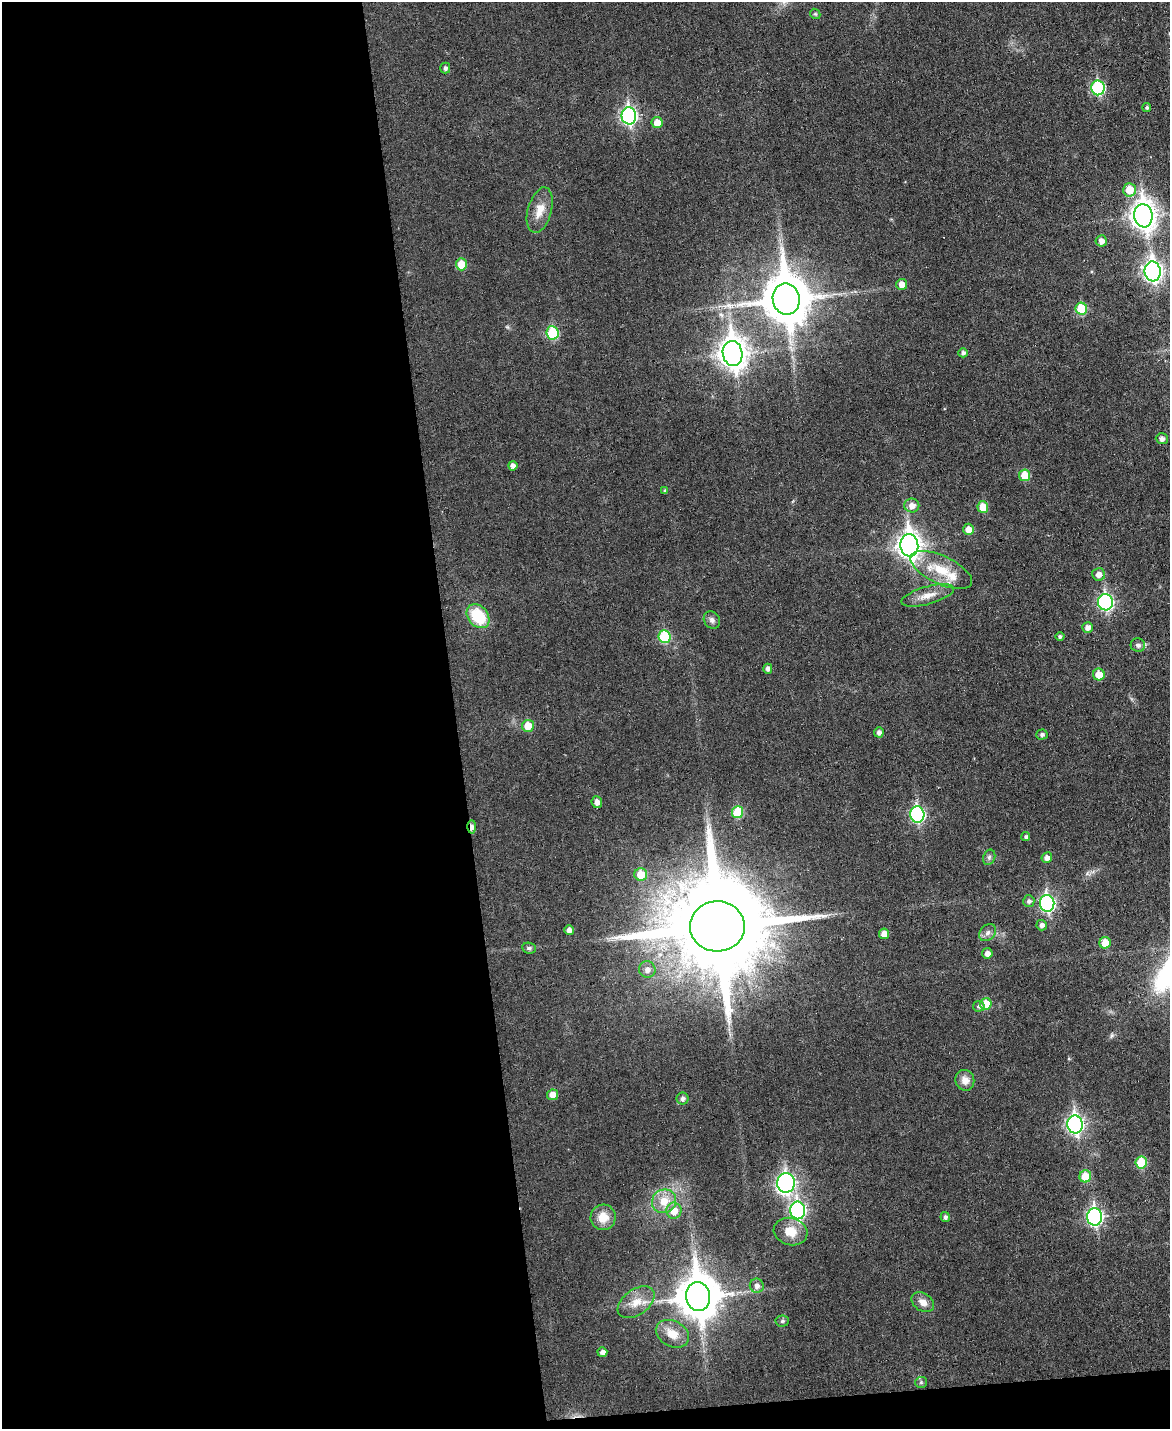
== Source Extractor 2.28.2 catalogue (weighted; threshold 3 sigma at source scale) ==
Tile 9 of 4 x 3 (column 1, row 3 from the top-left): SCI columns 1-1168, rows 131-1557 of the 4676 x 4653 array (HDU 1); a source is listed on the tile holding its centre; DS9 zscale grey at full resolution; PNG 1172 x 1431 px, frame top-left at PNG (2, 2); each listed source drawn as its Kron ellipse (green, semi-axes under 4 px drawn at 4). Shown black and unused: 40% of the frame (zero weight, under 3 of 6 exposures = <1% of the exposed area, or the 3 px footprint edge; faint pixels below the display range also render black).
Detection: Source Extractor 2.28.2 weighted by HDU 2 'WHT'; one run over the whole footprint, this tile lists its part. Background 0.0383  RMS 0.0043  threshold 0.0175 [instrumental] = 3 sigma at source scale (4.09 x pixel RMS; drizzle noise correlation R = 1.36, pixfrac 0.8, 0.05/0.05 arcsec/px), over >= 5 px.
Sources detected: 87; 1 inside a brighter object's white glare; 1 long thin detection or spike segment (spike, bleed or trail) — neither listed nor drawn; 1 inside a brighter listed object's ellipse — not listed separately; the other 84 listed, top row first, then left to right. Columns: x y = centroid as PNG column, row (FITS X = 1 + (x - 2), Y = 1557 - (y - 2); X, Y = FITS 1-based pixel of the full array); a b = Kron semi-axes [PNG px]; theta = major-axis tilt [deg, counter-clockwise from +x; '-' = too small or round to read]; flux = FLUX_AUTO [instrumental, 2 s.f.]
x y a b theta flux
815 14 6 4 -43 0.54
445 68 5 5 - 1.2
1098 88 7 6 - 42
1147 107 4 4 - 0.7
629 116 8 7 - 100
657 122 5 5 - 5.2
1129 190 6 6 - 8.4
540 210 23 12 74 6
1143 216 11 9 -81 370
1101 241 6 5 - 2.2
461 264 6 5 - 7.6
1153 271 10 8 -83 170
902 284 5 5 - 3.7
786 299 16 13 -81 1800
1081 309 6 5 - 17
552 333 7 6 - 23
733 353 12 10 -81 470
963 353 5 4 - 1.2
1162 439 6 5 - 1.7
513 466 4 4 - 2
1025 475 6 5 - 7.7
665 491 4 3 - 0.66
912 505 7 7 - 3
983 507 6 5 - 7.3
968 529 5 5 - 4.1
909 545 11 9 -85 300
941 570 33 14 -25 13
1098 574 6 6 - 2.6
928 595 27 9 16 5
1105 602 8 7 - 74
478 616 13 10 -51 16
712 620 9 7 -53 1.5
1087 627 5 5 - 2.1
664 637 6 6 - 21
1060 637 4 4 - 0.94
1138 645 7 6 - 1.5
768 669 5 4 - 1.4
1099 675 6 6 - 6.7
528 726 6 6 - 7.9
879 732 5 4 - 1.6
1042 734 5 5 - 1.2
597 802 6 5 - 2.3
738 812 6 5 - 15
917 814 8 7 - 66
472 827 7 4 89 2.5
1026 837 4 4 - 0.79
989 857 8 6 68 1
1047 857 5 5 - 2.3
641 874 6 6 - 7.6
1029 901 6 5 - 1.3
1047 903 8 7 - 81
1042 925 5 5 - 1.6
717 926 27 25 2 10000
569 930 5 4 - 2.2
988 933 9 7 46 1.8
884 934 5 5 - 4.3
1105 943 6 5 - 5.7
529 948 7 5 -8 1.1
987 953 5 5 - 2
647 969 8 8 - 2.3
986 1004 6 5 - 7.9
979 1006 6 5 - 0.93
965 1080 10 9 - 3.6
552 1095 5 5 - 3.5
682 1098 6 6 - 1.4
1075 1124 9 7 -88 130
1141 1163 6 6 - 15
1085 1176 6 6 - 9.5
786 1183 10 9 - 110
664 1201 12 11 - 6.9
798 1210 9 7 -82 84
674 1211 8 7 - 6
603 1217 13 12 - 6.2
945 1217 5 4 - 1.3
1095 1217 8 7 - 100
791 1232 17 13 -15 7.4
757 1286 7 7 - 1.8
698 1296 14 12 -84 1300
636 1302 21 12 35 6.3
923 1302 12 9 -35 3.3
782 1321 7 5 3 0.82
672 1334 17 12 -28 6.7
602 1352 5 5 - 1.9
921 1382 6 5 - 0.84
Overlapping masked pixels (flux is a lower limit): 1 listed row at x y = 472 827